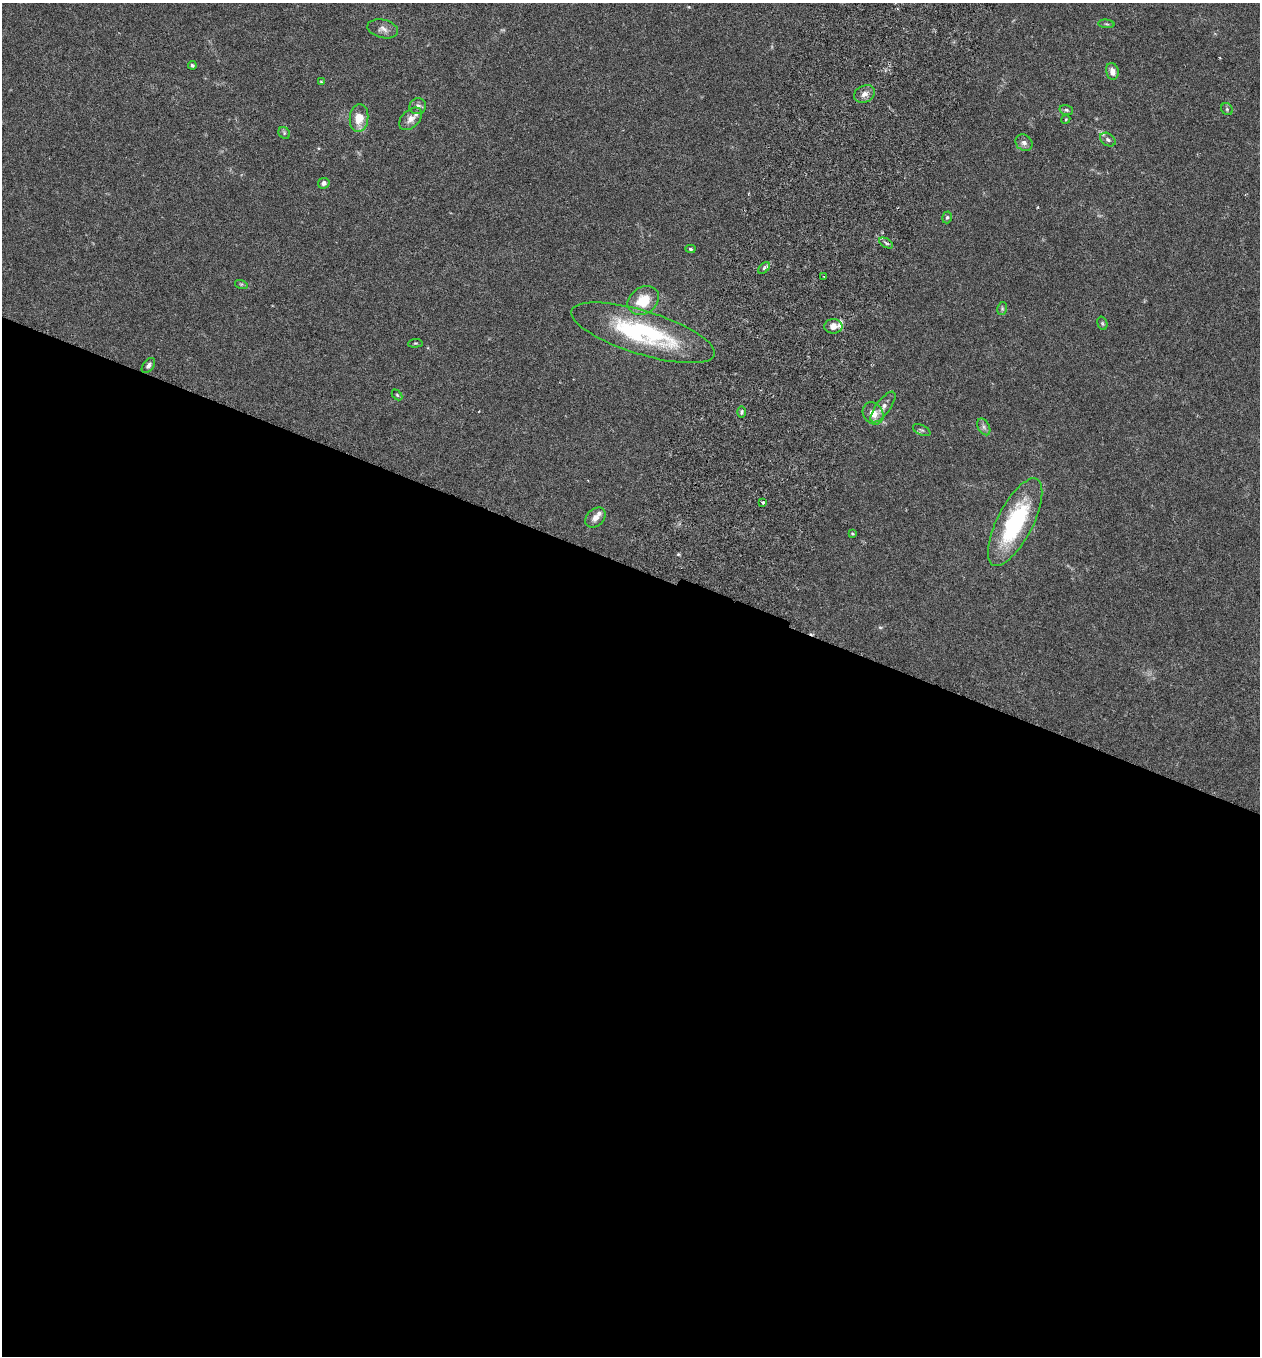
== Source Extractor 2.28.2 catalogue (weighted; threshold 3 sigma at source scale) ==
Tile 14 of 4 x 4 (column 2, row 4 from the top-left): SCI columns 1450-2707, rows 28-1381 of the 5544 x 5466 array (HDU 1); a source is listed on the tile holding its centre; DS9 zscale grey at full resolution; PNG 1262 x 1358 px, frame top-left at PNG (2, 3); each listed source drawn as its Kron ellipse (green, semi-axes under 4 px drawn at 4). Shown black and unused: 58% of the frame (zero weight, under 3 of 6 exposures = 3% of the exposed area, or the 3 px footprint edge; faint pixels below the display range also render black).
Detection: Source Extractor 2.28.2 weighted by HDU 2 'WHT'; one run over the whole footprint, this tile lists its part. Background 0.0171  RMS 0.002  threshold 0.008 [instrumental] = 3 sigma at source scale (4.09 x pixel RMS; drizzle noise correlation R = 1.36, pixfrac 0.8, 0.05/0.05 arcsec/px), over >= 5 px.
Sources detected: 44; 1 too faint to see at this stretch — neither listed nor drawn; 4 inside a brighter listed object's ellipse — not listed separately; the other 39 listed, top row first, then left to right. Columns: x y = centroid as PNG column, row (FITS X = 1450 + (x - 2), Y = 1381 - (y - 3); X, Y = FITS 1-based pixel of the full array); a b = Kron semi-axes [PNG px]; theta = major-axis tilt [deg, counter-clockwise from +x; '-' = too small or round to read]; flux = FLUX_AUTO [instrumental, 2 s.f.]
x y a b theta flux
1106 24 8 3 -5 0.23
383 29 16 9 -13 1
192 65 4 3 - 0.27
1112 71 8 6 -75 1.2
321 82 4 4 - 0.18
864 94 11 8 25 1.1
418 106 8 8 - 0.72
1227 109 6 5 - 0.32
1066 110 7 5 -17 0.36
359 118 14 9 84 3.1
411 119 13 8 44 1.3
1066 119 4 3 - 0.17
284 133 6 5 - 0.3
1108 140 8 6 -34 0.49
1024 143 9 7 -43 0.7
324 183 6 5 - 0.6
947 217 6 4 72 0.32
886 243 8 3 -32 0.3
690 249 5 4 - 0.29
764 268 7 4 45 0.4
824 276 3 2 - 0.15
241 284 6 4 -17 0.25
643 301 17 13 33 4.6
1002 309 6 4 80 0.3
1102 323 7 5 -72 0.27
833 326 9 7 0 1.5
643 333 75 22 -17 24
415 343 7 3 5 0.19
148 365 8 5 53 0.51
397 395 6 4 -45 0.23
883 407 18 7 53 1.3
741 412 6 4 89 0.29
873 413 12 9 -54 2
984 427 9 5 -61 0.57
922 430 9 5 -26 0.47
763 502 3 3 - 0.37
595 517 11 8 44 1.2
1015 522 48 18 63 19
852 533 4 3 - 0.17